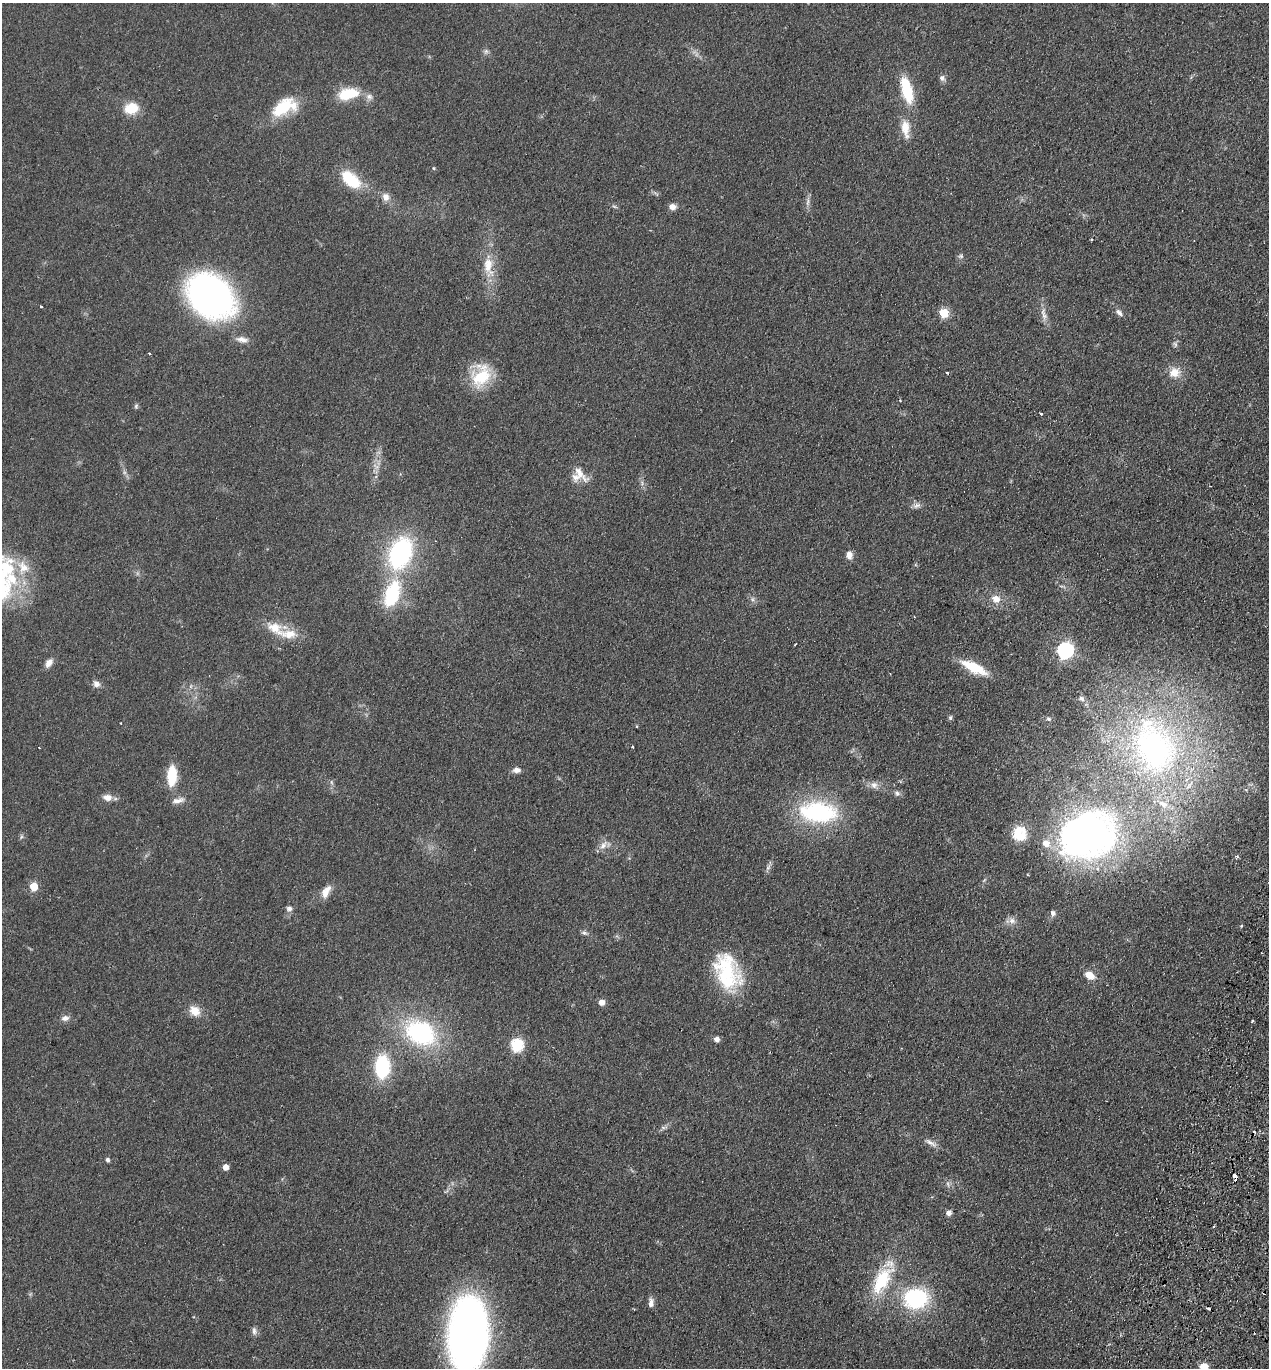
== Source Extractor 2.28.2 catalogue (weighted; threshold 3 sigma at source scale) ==
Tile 6 of 4 x 4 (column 2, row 2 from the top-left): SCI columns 1592-2858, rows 2755-4120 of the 5586 x 5508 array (HDU 1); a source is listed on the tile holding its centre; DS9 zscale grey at full resolution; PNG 1271 x 1370 px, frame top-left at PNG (2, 3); no overlay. Shown black and unused: <1% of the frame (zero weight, under 2 of 3 exposures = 3% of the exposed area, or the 3 px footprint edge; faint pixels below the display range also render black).
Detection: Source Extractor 2.28.2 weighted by HDU 2 'WHT'; one run over the whole footprint, this tile lists its part. Background 0.0768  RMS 0.0083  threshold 0.0373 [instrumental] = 3 sigma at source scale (4.5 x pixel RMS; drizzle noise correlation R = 1.50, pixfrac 1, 0.05/0.05 arcsec/px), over >= 5 px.
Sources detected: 101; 4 cosmic-ray / hot-pixel residue — not listed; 8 inside a brighter listed object's ellipse — not listed separately; the other 89 listed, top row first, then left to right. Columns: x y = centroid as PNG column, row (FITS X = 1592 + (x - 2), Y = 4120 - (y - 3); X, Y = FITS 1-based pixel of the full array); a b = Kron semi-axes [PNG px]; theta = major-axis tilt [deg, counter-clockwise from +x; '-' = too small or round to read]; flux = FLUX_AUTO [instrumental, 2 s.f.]
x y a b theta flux
486 51 7 6 - 2.1
942 78 9 7 -62 2.5
907 90 32 11 -75 31
349 94 24 13 11 25
284 107 33 17 29 32
131 108 15 11 13 18
905 128 25 10 -83 13
434 168 5 3 - 0.79
351 179 22 12 -41 35
386 197 10 9 - 5.5
808 202 11 4 84 2.9
614 206 6 4 -19 1.2
672 207 7 6 - 6
1091 240 3 3 - 1
961 256 7 5 -20 1.7
488 266 32 13 -83 20
211 297 41 30 -41 340
41 306 3 3 - 2.4
944 313 5 5 - 38
1119 313 11 6 -46 3.2
1044 314 20 7 -78 5.9
242 339 17 8 -10 5.3
1175 344 8 5 -65 1.9
1174 372 17 14 19 10
481 376 32 20 63 33
136 406 7 5 70 1.4
1041 414 3 3 - 2.1
579 473 28 9 -48 9.3
917 505 12 7 15 3.3
400 553 25 17 68 130
849 555 10 7 89 5
12 578 21 17 -66 27
392 594 32 16 72 50
752 599 7 4 -72 1.6
996 599 11 9 -35 7.8
275 628 27 15 -34 18
1065 651 7 7 - 210
49 663 11 7 55 5
974 667 24 9 -26 29
96 684 11 8 -42 3.7
1081 698 9 6 -34 2.8
951 718 7 4 81 1.3
1049 719 7 5 -16 1.7
121 723 3 2 - 0.92
636 726 4 3 - 0.69
632 747 2 2 - 0.83
1154 748 79 60 -61 250
517 770 10 7 1 3.7
172 776 17 8 87 30
331 782 6 4 -71 1.4
874 785 10 9 - 4.5
897 793 8 7 - 2.5
107 797 12 8 -6 5.5
178 800 19 7 12 5
818 812 40 22 -5 90
1018 832 23 16 60 17
1087 835 62 49 19 350
21 837 6 4 71 1.2
603 845 15 7 49 5.3
1237 857 4 4 - 1.3
768 868 9 6 62 2.5
34 887 5 5 - 22
326 891 18 9 60 7.7
289 908 8 7 - 2.5
1053 913 6 6 - 2.8
1012 921 9 8 - 4.2
1241 926 4 3 - 0.74
584 933 8 5 -20 2
727 971 44 27 -69 60
1090 975 12 8 -31 8.7
602 1002 5 5 - 6.3
195 1011 13 11 -37 10
65 1018 10 7 14 3.8
420 1033 38 27 -27 91
717 1039 5 5 - 4.7
517 1045 6 6 - 93
382 1067 17 11 88 66
663 1127 7 4 -19 1.4
931 1143 16 5 -29 4.1
107 1160 5 4 - 2.2
225 1167 5 5 - 6.7
1235 1176 5 3 - 8
949 1213 7 6 - 2.7
882 1280 36 16 59 43
916 1299 23 19 -3 82
651 1303 12 6 86 3.8
254 1331 10 6 -89 2.9
468 1334 51 27 85 590
1204 1367 5 5 - 25
Overlapping masked pixels (flux is a lower limit): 1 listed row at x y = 1235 1176
Isophote crosses this tile's border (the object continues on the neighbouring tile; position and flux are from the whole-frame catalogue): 2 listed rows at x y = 468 1334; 1204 1367